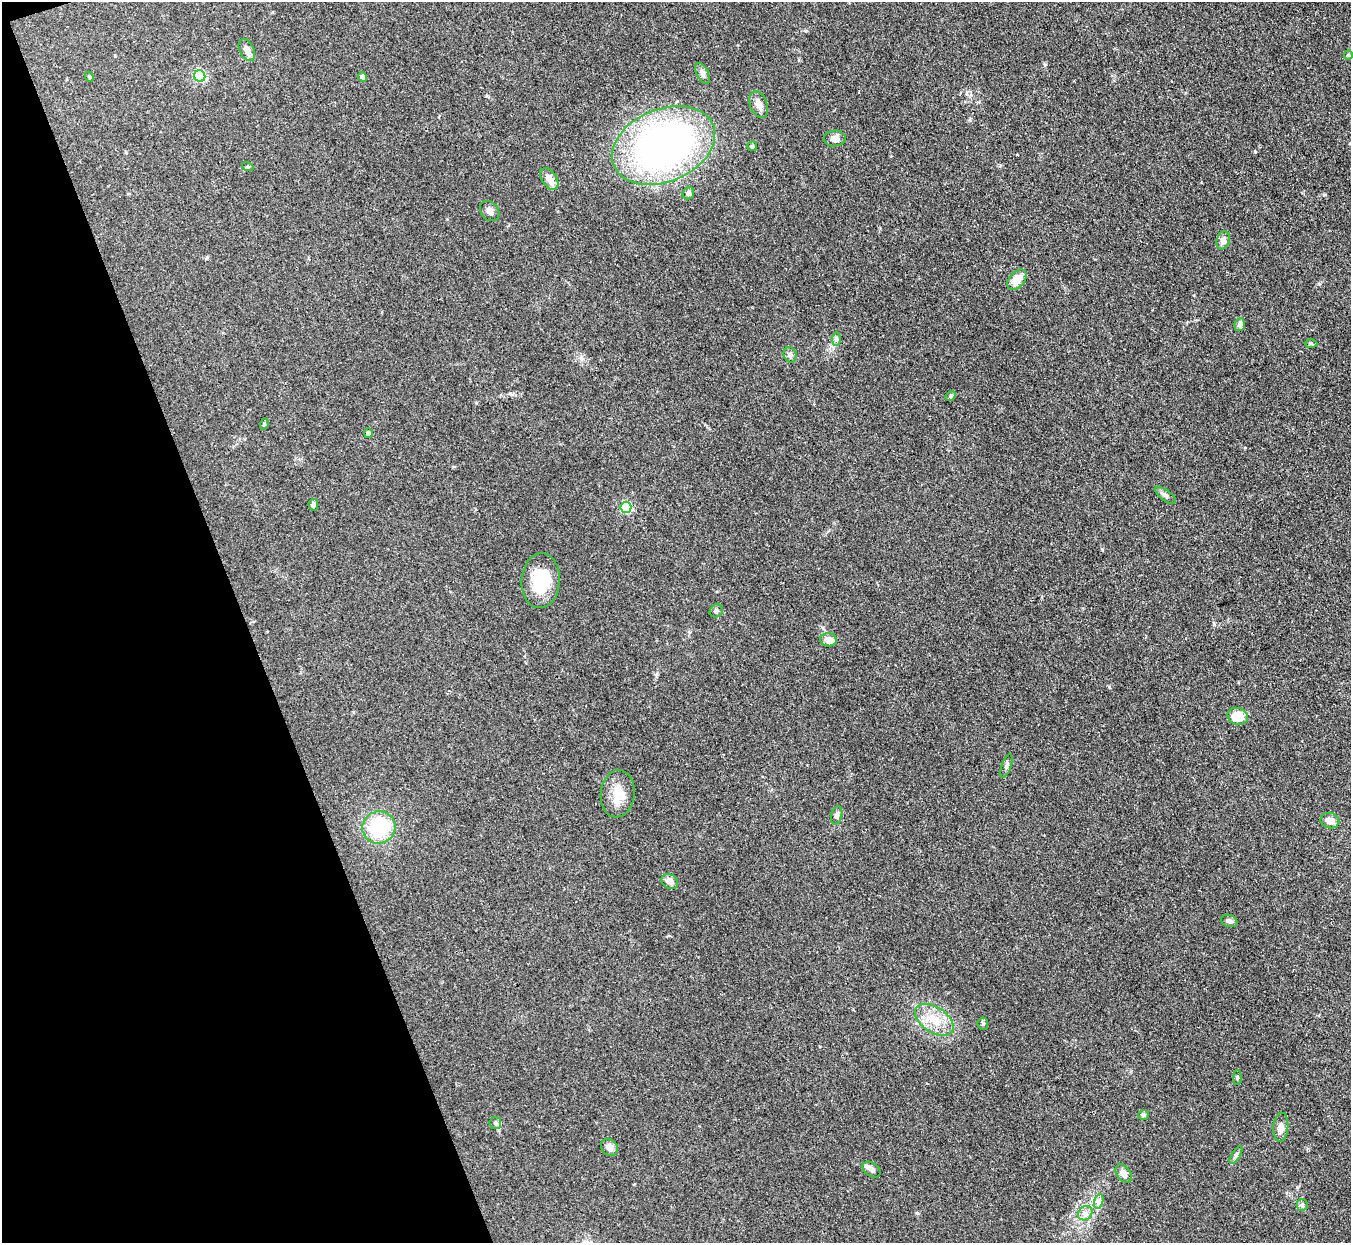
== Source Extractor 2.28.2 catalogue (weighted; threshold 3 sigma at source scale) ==
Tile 5 of 4 x 4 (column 1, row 2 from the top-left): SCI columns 3-1351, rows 2757-3997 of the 5401 x 5387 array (HDU 1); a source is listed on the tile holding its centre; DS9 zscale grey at full resolution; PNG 1353 x 1245 px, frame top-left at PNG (2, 2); each listed source drawn as its Kron ellipse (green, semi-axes under 4 px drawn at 4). Shown black and unused: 18% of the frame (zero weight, under 3 of 4 exposures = <1% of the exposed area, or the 3 px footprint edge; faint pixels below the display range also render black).
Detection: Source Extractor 2.28.2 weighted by HDU 2 'WHT'; one run over the whole footprint, this tile lists its part. Background 0.111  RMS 0.0067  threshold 0.0301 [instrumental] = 3 sigma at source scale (4.5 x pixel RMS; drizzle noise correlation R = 1.50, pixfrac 1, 0.05/0.05 arcsec/px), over >= 5 px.
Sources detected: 51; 1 inside a brighter listed object's ellipse — not listed separately; the other 50 listed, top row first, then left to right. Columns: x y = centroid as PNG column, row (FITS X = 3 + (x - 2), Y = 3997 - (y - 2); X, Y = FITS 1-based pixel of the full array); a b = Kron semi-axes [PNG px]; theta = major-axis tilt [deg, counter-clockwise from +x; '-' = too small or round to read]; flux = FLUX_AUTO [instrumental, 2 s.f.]
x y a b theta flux
247 50 12 7 -63 4.3
1348 55 5 4 - 0.86
703 73 11 6 -64 2.3
200 76 6 5 - 81
89 77 5 4 - 0.88
363 77 5 4 - 2.8
759 104 14 8 -69 4.8
835 139 11 8 5 3.7
664 145 54 36 23 290
752 146 5 5 - 0.95
248 167 6 3 -17 0.7
549 179 12 7 -56 5.9
688 193 6 5 - 1.9
490 211 11 8 -50 3
1223 240 9 6 73 3.6
1017 280 12 7 48 9.8
1240 325 6 5 - 2.9
837 339 7 4 90 1.4
1311 343 6 4 -1 0.83
790 355 8 6 -73 2
951 396 5 4 - 1
264 424 6 3 74 0.69
368 433 4 4 - 1.4
1165 495 12 5 -36 2.1
313 505 6 5 - 1.5
626 507 5 5 - 51
541 581 27 19 87 25
716 611 7 6 - 1.4
829 640 8 6 -8 6.3
1238 716 10 8 -21 14
1006 766 12 4 71 1.7
618 794 24 17 84 12
837 815 9 5 77 2.2
1330 820 9 7 -14 5.3
379 827 17 16 - 50
670 881 9 7 -33 3.9
1229 921 8 6 -20 2.2
934 1020 21 12 -33 14
983 1024 6 5 - 1.1
1237 1078 7 3 90 0.83
1143 1115 5 5 - 1.2
495 1123 6 5 - 1.3
1281 1127 14 7 86 4.2
609 1147 9 8 - 4
1236 1155 10 4 58 1.7
872 1170 10 6 -36 2.6
1124 1173 10 7 -54 4.5
1099 1201 7 4 72 1.7
1302 1205 6 6 - 1.2
1085 1213 8 6 44 2.6
Unlisted compact peaks at least as high as the median listed source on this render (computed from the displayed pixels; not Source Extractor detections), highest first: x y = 1324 195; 1214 624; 1109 687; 806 31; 1319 284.